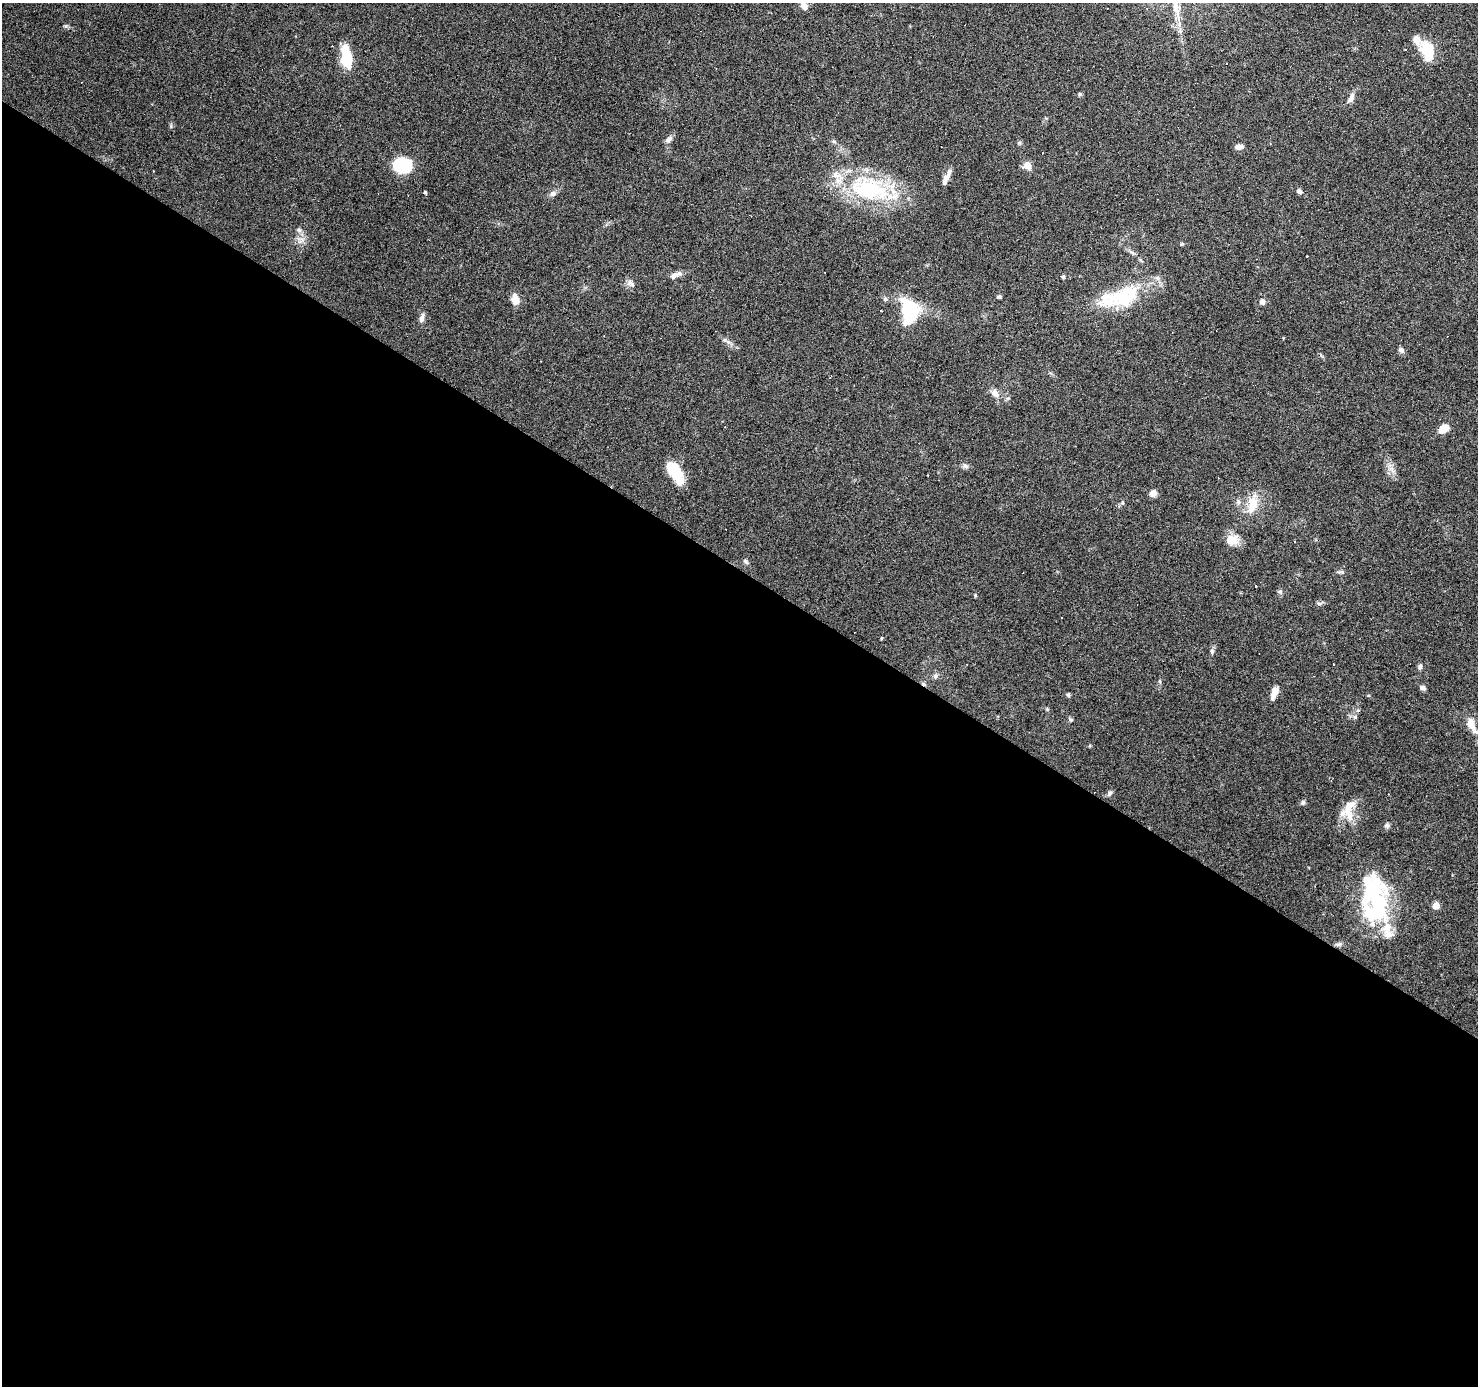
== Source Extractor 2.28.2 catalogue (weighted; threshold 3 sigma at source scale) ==
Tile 14 of 4 x 4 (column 2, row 4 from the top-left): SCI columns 1477-2952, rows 183-1566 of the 5908 x 5969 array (HDU 1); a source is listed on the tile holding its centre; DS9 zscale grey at full resolution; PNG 1480 x 1388 px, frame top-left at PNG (2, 3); no overlay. Shown black and unused: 59% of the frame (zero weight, under 3 of 6 exposures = <1% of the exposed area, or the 3 px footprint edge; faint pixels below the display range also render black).
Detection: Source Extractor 2.28.2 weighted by HDU 2 'WHT'; one run over the whole footprint, this tile lists its part. Background 0.075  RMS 0.0042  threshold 0.017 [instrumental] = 3 sigma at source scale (4.09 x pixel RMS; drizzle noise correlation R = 1.36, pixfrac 0.8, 0.0396/0.0396 arcsec/px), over >= 5 px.
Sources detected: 103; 2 inside a brighter object's white glare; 28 cosmic-ray / hot-pixel residue — not listed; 12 inside a brighter listed object's ellipse — not listed separately; the other 61 listed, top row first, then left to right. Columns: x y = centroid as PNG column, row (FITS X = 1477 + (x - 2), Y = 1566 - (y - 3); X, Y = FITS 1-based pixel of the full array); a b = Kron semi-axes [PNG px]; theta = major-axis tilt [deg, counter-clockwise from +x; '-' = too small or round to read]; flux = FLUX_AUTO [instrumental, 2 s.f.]
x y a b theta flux
804 6 8 6 -56 2.4
66 26 6 5 - 0.64
1427 50 18 11 -69 15
346 58 18 9 -86 16
1080 94 5 5 - 0.62
1351 98 15 7 69 1.9
171 126 6 4 -72 0.5
669 139 11 6 50 1.4
834 141 6 4 -19 0.56
1239 147 9 6 1 1.8
402 165 18 13 -9 21
1027 165 7 7 - 3.6
946 178 9 7 46 1.7
869 189 50 26 -14 42
1299 191 7 6 - 1.1
425 192 3 3 - 19
553 193 7 6 - 1.2
299 230 7 5 -44 0.92
1182 244 5 4 - 0.42
1307 256 3 3 - 1
674 276 12 7 39 1.7
1063 277 4 4 - 0.59
631 284 10 7 -61 1.5
1129 295 47 24 44 20
999 297 6 4 9 0.66
885 299 5 5 - 0.71
515 300 11 8 -74 4
1263 302 5 5 - 1.8
909 312 29 17 -86 21
422 318 13 6 75 1.6
1401 350 7 6 - 1.4
995 393 12 8 -45 2.3
1443 429 9 6 37 5.9
965 466 6 6 - 0.98
674 468 18 11 -53 13
1153 493 7 7 - 2.6
1123 502 5 3 - 0.45
1238 502 6 5 - 0.92
1252 504 26 11 77 7.8
1232 540 16 12 13 5.2
746 561 8 5 -46 0.78
1280 592 6 5 - 0.7
975 595 5 3 - 0.38
1212 651 7 6 - 0.8
1333 664 3 2 - 0.42
1420 667 7 5 77 1
935 676 7 6 - 1
1160 681 6 3 -70 0.42
1422 688 8 6 -23 0.96
1275 690 11 8 62 2.9
1068 695 6 4 -73 0.49
1047 709 6 3 -72 0.42
1355 717 6 5 - 0.75
1070 719 6 4 -20 0.52
1472 725 21 8 -67 4.4
1109 793 9 5 52 0.9
1303 803 5 5 - 1
1348 810 17 12 69 5.4
1387 825 7 6 - 0.86
1436 906 5 5 - 3.7
1375 913 52 33 44 30